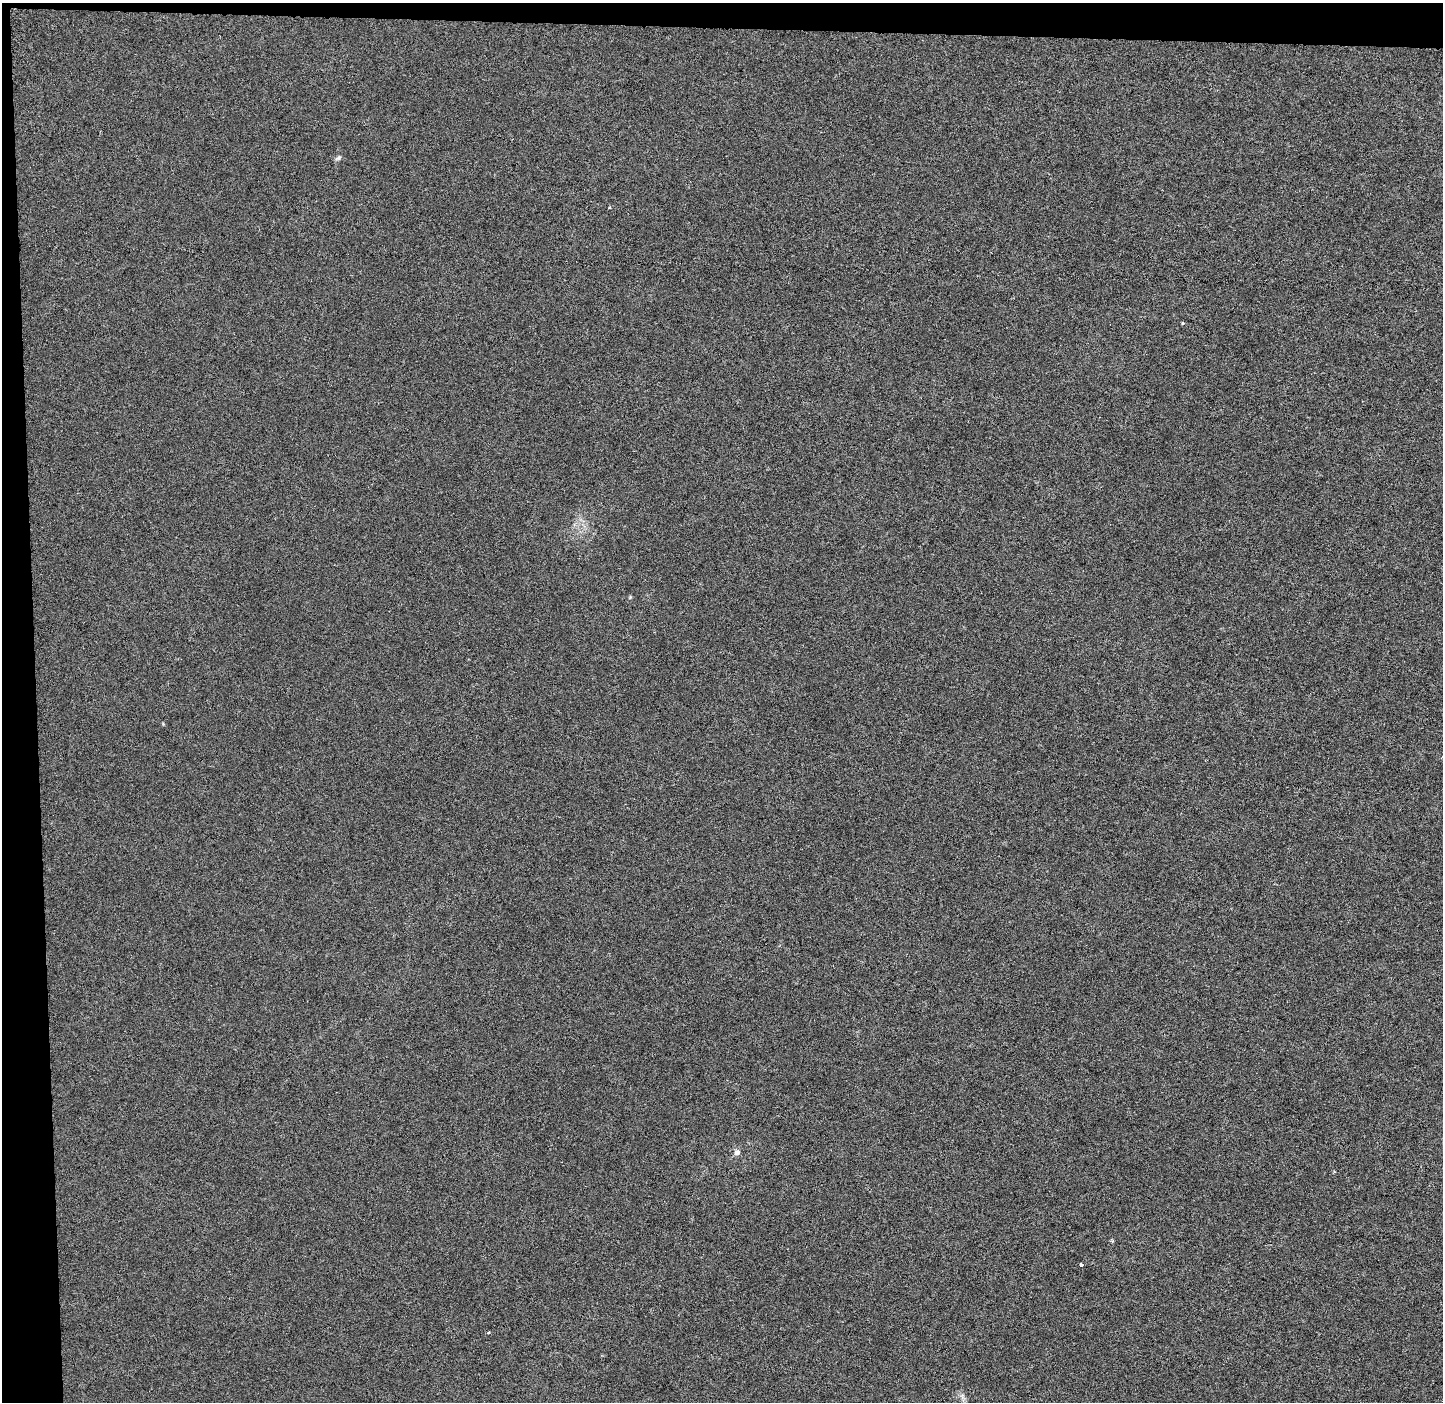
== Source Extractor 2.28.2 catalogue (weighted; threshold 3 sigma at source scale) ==
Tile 1 of 3 x 3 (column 1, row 1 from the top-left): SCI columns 71-1511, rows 2808-4207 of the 4465 x 4207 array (HDU 1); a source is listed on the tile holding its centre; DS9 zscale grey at full resolution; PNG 1445 x 1404 px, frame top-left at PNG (2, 3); no overlay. Shown black and unused: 4% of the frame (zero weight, under 3 of 6 exposures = <1% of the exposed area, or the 3 px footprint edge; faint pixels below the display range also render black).
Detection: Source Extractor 2.28.2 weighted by HDU 2 'WHT'; one run over the whole footprint, this tile lists its part. Background -1.97e-04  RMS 0.0024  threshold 0.00975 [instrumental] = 3 sigma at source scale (4.09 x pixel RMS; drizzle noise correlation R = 1.36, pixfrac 0.8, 0.0396/0.0396 arcsec/px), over >= 5 px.
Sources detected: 6; all 6 listed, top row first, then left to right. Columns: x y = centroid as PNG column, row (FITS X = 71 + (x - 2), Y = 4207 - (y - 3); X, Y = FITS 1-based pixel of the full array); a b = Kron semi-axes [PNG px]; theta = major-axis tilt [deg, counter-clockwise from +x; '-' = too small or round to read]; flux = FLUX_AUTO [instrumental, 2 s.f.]
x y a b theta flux
338 158 8 5 36 0.46
1182 323 5 3 - 0.2
737 1152 7 7 - 0.89
1112 1241 4 4 - 0.29
1081 1265 5 3 - 0.23
488 1333 4 3 - 0.22